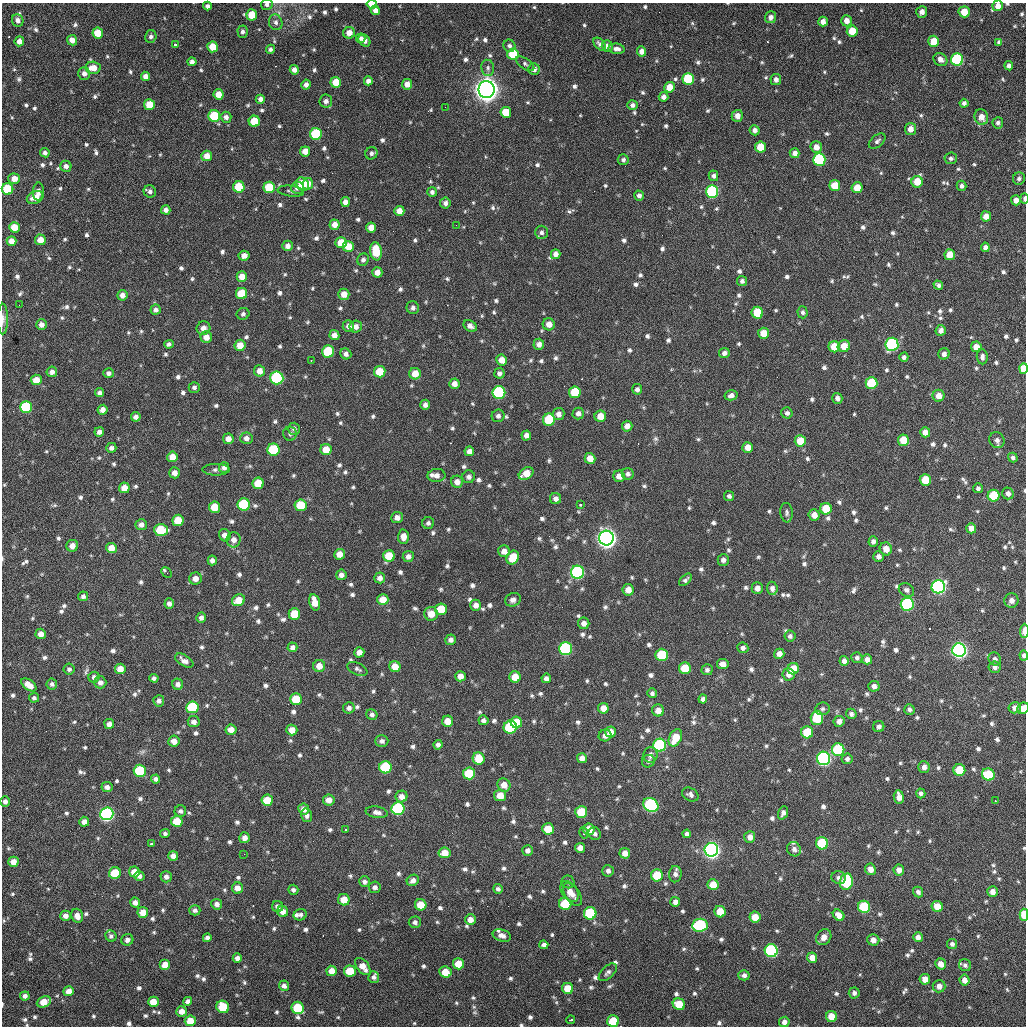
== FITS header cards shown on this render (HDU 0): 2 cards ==
NAXIS1  =                 1024 / length of data axis 1
NAXIS2  =                 1024 / length of data axis 2

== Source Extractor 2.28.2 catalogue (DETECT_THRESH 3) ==
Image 1024 x 1024 px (HDU 0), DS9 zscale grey, 1 PNG px = 1 image px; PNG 1028 x 1028 px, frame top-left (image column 1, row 1024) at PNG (2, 3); each listed source drawn as its Kron ellipse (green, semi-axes under 4 px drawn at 4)
Background 391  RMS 17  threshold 51.5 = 3 sigma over >= 5 px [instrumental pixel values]
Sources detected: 995; of the 995, the 500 brightest by FLUX_AUTO listed and drawn (495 fainter detections omitted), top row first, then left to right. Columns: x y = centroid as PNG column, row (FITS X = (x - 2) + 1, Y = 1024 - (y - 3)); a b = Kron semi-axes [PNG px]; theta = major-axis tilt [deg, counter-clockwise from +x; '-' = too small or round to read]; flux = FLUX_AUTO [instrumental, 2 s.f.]
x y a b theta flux
267 4 6 5 - 3.4e+03
372 4 5 4 - 1.7e+04
207 6 4 4 - 3.7e+03
998 6 5 5 - 8.9e+03
375 10 5 4 - 6.0e+03
922 12 6 5 - 6.6e+03
964 12 5 5 - 2.1e+04
252 15 5 5 - 2.6e+04
770 17 6 5 - 6.0e+03
18 20 6 5 - 4.8e+03
846 21 5 5 - 9.1e+03
276 22 8 6 -73 4.6e+03
823 22 5 4 - 7.2e+03
852 31 5 5 - 2.4e+04
243 32 6 5 - 3.6e+03
98 33 5 5 - 2.5e+04
349 33 6 6 - 1.1e+04
151 37 6 5 - 3.5e+03
361 38 5 4 - 3.1e+03
72 40 5 5 - 9.6e+03
364 40 7 5 -47 7.2e+03
19 41 5 4 - 6.4e+03
933 41 5 5 - 2.0e+04
999 42 4 4 - 3.4e+03
600 44 8 5 -49 4.7e+03
175 45 3 3 - 7.8e+03
509 46 6 5 - 3.4e+03
607 46 5 5 - 6.7e+03
213 47 5 5 - 2.0e+04
270 49 4 4 - 3.3e+03
617 49 8 5 -6 5.1e+03
642 51 5 4 - 8.4e+03
513 54 5 5 - 4.0e+04
940 59 7 6 - 6.2e+03
957 60 6 6 - 1.3e+05
192 62 4 4 - 4.7e+03
525 64 10 5 -35 3.3e+03
1009 66 4 4 - 4.2e+03
93 68 7 6 - 1.4e+04
488 68 8 6 -82 3.4e+03
534 69 6 5 - 5.7e+03
294 70 5 4 - 6.6e+03
84 74 6 6 - 5.6e+03
145 76 5 4 - 6.1e+03
688 79 6 6 - 8.3e+04
776 79 5 5 - 5.4e+03
368 81 4 4 - 4.6e+03
336 82 5 5 - 2.1e+04
407 84 5 5 - 9.3e+03
306 85 5 4 - 5.2e+03
670 87 5 5 - 1.7e+04
486 90 8 8 - 1.7e+06
218 94 5 5 - 1.4e+04
663 97 5 4 - 4.9e+03
260 99 4 4 - 4.7e+03
326 101 6 6 - 5.4e+03
964 103 4 4 - 3.5e+03
149 105 5 5 - 2.5e+04
632 105 5 5 - 4.0e+03
445 107 2 2 - 1.0e+04
506 112 5 5 - 3.3e+04
214 116 6 6 - 5.5e+04
737 116 6 5 - 7.7e+03
226 117 5 5 - 4.9e+03
981 117 8 6 -70 9.6e+03
254 121 5 5 - 3.0e+04
998 123 5 5 - 3.6e+03
910 129 6 5 - 9.1e+03
755 130 5 5 - 6.0e+03
316 134 6 6 - 8.1e+04
877 141 10 6 40 4.0e+03
760 147 5 5 - 3.0e+04
816 147 6 5 - 8.4e+03
305 151 5 5 - 1.1e+04
45 153 5 4 - 4.0e+03
371 153 6 6 - 3.8e+03
795 153 5 5 - 6.2e+03
207 156 5 5 - 1.3e+04
951 158 6 6 - 3.3e+03
623 160 5 5 - 3.2e+03
819 160 6 6 - 1.1e+05
66 166 6 5 - 5.1e+03
713 176 5 5 - 3.8e+03
14 179 6 5 - 1.0e+04
1019 179 6 6 - 3.2e+03
917 182 6 5 - 2.2e+04
303 184 7 6 - 2.4e+04
308 184 6 5 - 1.2e+04
835 186 5 5 - 2.4e+04
962 186 5 5 - 4.0e+03
239 187 6 5 - 3.9e+04
269 187 5 5 - 4.0e+04
297 188 6 6 - 5.8e+03
857 188 5 5 - 2.0e+04
7 189 6 5 - 4.7e+04
150 191 6 6 - 4.0e+03
291 191 13 5 -7 3.4e+03
38 192 9 5 87 4.9e+03
432 192 5 5 - 3.6e+03
712 192 6 6 - 1.5e+05
639 196 5 5 - 3.8e+03
35 198 9 6 22 1.1e+04
1024 199 5 3 - 3.2e+03
1016 200 5 5 - 8.9e+03
345 202 5 4 - 6.5e+03
445 203 5 5 - 4.3e+03
166 210 4 4 - 5.2e+03
399 211 5 5 - 1.0e+04
986 216 5 5 - 9.9e+03
335 225 5 5 - 9.7e+03
456 225 2 2 - 3.6e+03
14 227 5 5 - 1.9e+04
371 227 5 5 - 1.2e+04
541 232 6 6 - 3.8e+03
40 240 5 5 - 1.1e+04
11 241 5 5 - 9.5e+03
341 243 5 5 - 2.2e+04
287 246 5 5 - 6.0e+03
348 246 5 5 - 1.9e+04
985 247 5 4 - 4.8e+03
376 251 9 6 -81 3.9e+04
556 254 5 4 - 6.1e+03
950 255 5 5 - 2.1e+04
244 256 5 5 - 8.0e+03
363 260 6 5 - 3.5e+03
377 272 5 5 - 8.4e+03
242 277 5 5 - 1.3e+04
742 281 5 5 - 3.8e+03
938 285 5 4 - 3.6e+03
241 293 5 5 - 3.5e+04
344 294 5 5 - 1.3e+04
122 295 5 5 - 7.1e+03
19 305 2 2 - 6.2e+03
413 308 6 6 - 4.0e+03
156 310 5 5 - 4.0e+03
803 312 6 5 - 3.2e+03
757 313 6 5 - 3.6e+04
243 314 6 6 - 3.1e+03
3 319 15 5 90 4.6e+03
41 324 5 5 - 6.8e+03
549 324 6 6 - 9.3e+03
348 326 6 6 - 6.0e+03
470 326 7 5 -31 6.0e+03
356 327 6 6 - 6.7e+03
203 328 7 6 - 7.1e+03
941 330 5 5 - 6.2e+03
763 333 5 5 - 1.9e+04
334 335 5 5 - 7.4e+03
206 337 6 6 - 1.0e+04
169 344 5 4 - 3.6e+03
539 344 5 5 - 6.7e+03
892 344 6 6 - 1.5e+05
240 345 5 5 - 1.5e+04
844 346 6 6 - 1.6e+04
834 347 5 5 - 2.5e+04
976 347 5 5 - 1.2e+04
328 351 6 6 - 6.1e+04
724 353 5 5 - 5.3e+03
346 354 6 5 - 4.7e+03
944 354 6 5 - 5.6e+03
904 357 5 4 - 3.5e+03
982 357 7 5 -84 4.4e+03
311 360 2 2 - 4.8e+03
502 360 5 5 - 1.3e+04
1023 368 5 4 - 2.1e+04
260 371 6 5 - 1.0e+04
52 372 5 5 - 5.5e+03
380 372 6 5 - 2.7e+04
108 373 5 5 - 4.4e+03
499 373 5 5 - 4.1e+03
415 374 6 5 - 1.5e+04
277 378 6 6 - 1.4e+05
36 380 5 5 - 1.4e+04
871 383 6 6 - 6.3e+04
454 384 5 5 - 8.1e+03
194 387 5 5 - 3.6e+03
637 389 5 5 - 3.9e+03
575 392 6 6 - 4.9e+04
100 393 5 4 - 4.3e+03
499 393 6 6 - 1.3e+05
731 395 6 5 - 4.8e+03
939 396 6 6 - 1.2e+04
837 398 5 5 - 5.0e+03
425 405 5 4 - 4.8e+03
26 407 6 6 - 9.7e+04
102 410 5 5 - 7.2e+03
578 413 6 5 - 5.0e+03
787 413 6 5 - 3.7e+03
558 414 6 6 - 6.2e+03
498 416 6 6 - 4.2e+03
600 416 6 5 - 1.5e+04
136 417 5 4 - 5.4e+03
549 420 6 6 - 5.8e+04
627 426 5 5 - 8.3e+03
294 429 6 5 - 3.7e+03
99 432 5 4 - 5.1e+03
925 432 5 5 - 7.9e+03
290 434 7 7 - 3.4e+03
526 435 5 5 - 6.7e+03
246 438 6 6 - 5.8e+03
228 439 5 5 - 9.6e+03
903 440 6 5 - 2.8e+04
997 440 8 7 - 5.6e+03
800 441 6 5 - 2.3e+04
748 447 5 5 - 1.1e+04
111 448 5 5 - 4.3e+03
273 450 6 6 - 7.4e+04
326 450 5 5 - 1.7e+04
469 451 5 5 - 6.5e+03
172 457 5 5 - 1.3e+04
590 458 5 5 - 1.3e+04
1013 458 5 4 - 3.3e+03
224 468 5 5 - 4.1e+03
216 470 13 6 1 4.7e+03
174 473 5 5 - 7.5e+03
526 474 8 5 30 1.8e+04
628 474 6 5 - 3.8e+03
436 475 9 6 3 7.0e+03
619 476 6 5 - 9.5e+03
469 477 6 6 - 4.7e+03
925 480 6 5 - 2.7e+04
457 482 6 6 - 8.0e+03
258 483 5 5 - 3.1e+04
124 488 5 5 - 1.4e+04
978 488 5 5 - 3.4e+03
1008 493 6 5 - 5.4e+03
729 496 5 5 - 3.3e+03
994 496 6 6 - 5.1e+04
555 499 5 5 - 5.3e+03
244 504 6 6 - 9.5e+04
301 505 6 6 - 4.2e+04
580 505 3 3 - 6.2e+03
215 507 5 5 - 2.6e+04
826 509 6 5 - 2.9e+04
787 513 10 6 -84 3.4e+03
814 515 5 5 - 1.1e+04
397 518 6 5 - 6.5e+03
178 520 5 5 - 2.6e+04
428 523 6 6 - 3.3e+03
141 525 6 5 - 5.3e+03
971 528 5 5 - 9.2e+03
161 530 7 6 - 4.7e+04
225 535 6 5 - 6.8e+03
403 537 7 5 89 1.0e+04
606 538 7 7 - 1.0e+06
234 540 7 7 - 8.0e+03
873 541 5 4 - 4.4e+03
72 546 6 6 - 9.4e+03
111 548 5 5 - 1.4e+04
886 549 6 6 - 1.1e+04
504 551 6 6 - 8.0e+03
340 554 5 5 - 1.2e+04
389 556 6 6 - 2.8e+04
408 556 5 5 - 5.3e+03
878 556 5 5 - 4.9e+03
513 557 7 6 - 2.8e+04
212 560 5 4 - 4.8e+03
723 560 6 5 - 5.1e+03
577 572 6 6 - 2.0e+05
167 573 6 3 -45 5.1e+03
341 575 5 5 - 5.6e+03
380 578 5 5 - 6.0e+03
195 579 6 6 - 8.8e+03
685 580 7 4 45 3.3e+03
938 587 7 6 - 3.3e+05
757 588 6 5 - 7.2e+03
772 588 6 5 - 4.7e+03
628 590 6 5 - 1.1e+04
906 590 8 6 -33 4.3e+03
83 596 5 5 - 3.7e+03
238 600 7 5 31 1.9e+04
383 600 5 5 - 1.6e+04
513 600 8 6 22 5.3e+03
1011 600 7 7 - 6.8e+03
315 602 8 5 -76 1.6e+04
169 603 5 4 - 4.5e+03
907 604 6 6 - 1.7e+05
476 605 5 5 - 6.1e+03
441 609 6 6 - 3.3e+04
294 614 6 6 - 2.9e+04
431 614 7 7 - 1.5e+04
201 618 5 4 - 4.2e+03
584 623 6 5 - 6.6e+03
1024 631 7 3 89 1.1e+04
41 634 5 5 - 8.3e+03
790 636 5 5 - 3.7e+03
451 640 5 5 - 5.0e+03
292 647 5 4 - 4.6e+03
743 648 5 5 - 4.0e+03
566 649 6 6 - 1.4e+05
959 650 7 6 - 5.2e+05
359 652 5 5 - 8.3e+03
779 654 5 5 - 7.1e+03
662 655 6 6 - 5.6e+04
1024 655 5 4 - 4.1e+03
857 658 6 5 - 3.2e+03
867 659 5 5 - 6.3e+03
995 659 7 6 - 3.5e+03
184 661 10 5 -31 6.2e+03
844 661 5 4 - 5.2e+03
723 664 6 5 - 7.2e+03
319 666 6 6 - 1.2e+04
395 666 5 5 - 1.5e+04
995 667 6 6 - 4.5e+03
685 668 6 6 - 3.6e+04
69 669 5 5 - 3.7e+03
120 669 5 5 - 1.3e+04
357 669 11 5 -26 3.3e+03
793 669 6 5 - 2.3e+04
707 670 5 5 - 3.5e+03
789 674 6 6 - 7.1e+03
460 676 5 5 - 9.4e+03
94 677 5 5 - 4.3e+03
515 677 5 5 - 2.0e+04
154 678 4 4 - 3.8e+03
546 678 5 5 - 5.0e+03
100 682 6 6 - 5.7e+03
52 684 5 5 - 3.6e+03
178 684 6 5 - 4.8e+03
29 685 9 5 -37 1.3e+04
874 686 5 5 - 5.5e+03
652 693 5 4 - 3.1e+03
34 698 5 5 - 3.1e+03
296 699 6 5 - 3.9e+04
703 699 4 4 - 3.8e+03
159 701 5 5 - 4.6e+03
192 707 6 6 - 7.6e+04
349 708 6 5 - 4.5e+03
603 708 5 5 - 1.1e+04
1015 708 6 5 - 7.4e+03
1023 708 6 5 - 1.2e+04
822 709 7 6 - 3.2e+03
909 709 5 5 - 3.6e+03
658 710 6 6 - 9.3e+03
372 714 5 5 - 3.6e+03
851 714 5 5 - 4.2e+03
817 718 7 6 - 5.3e+04
483 720 5 4 - 3.9e+03
448 721 5 5 - 1.5e+04
839 721 5 5 - 6.9e+03
194 722 6 5 - 5.7e+03
516 722 6 5 - 3.0e+04
109 724 5 5 - 5.8e+03
510 727 6 6 - 1.1e+05
879 727 6 5 - 4.0e+03
231 730 5 5 - 9.6e+03
292 730 5 5 - 1.1e+04
610 732 5 5 - 1.1e+04
807 732 6 6 - 4.8e+04
605 735 6 5 - 6.1e+03
675 738 9 6 63 2.6e+04
174 741 5 5 - 1.0e+04
382 741 6 6 - 4.0e+03
438 745 5 4 - 4.1e+03
660 745 6 6 - 1.4e+05
838 750 6 6 - 9.6e+04
650 755 8 7 - 6.5e+03
479 758 6 6 - 2.8e+04
582 758 5 5 - 7.3e+03
823 758 6 6 - 3.2e+05
847 759 5 5 - 3.5e+03
648 761 7 6 - 3.2e+03
385 767 6 6 - 8.2e+04
924 767 6 5 - 5.7e+03
959 770 6 6 - 3.7e+04
140 771 6 6 - 7.5e+04
469 773 6 6 - 4.8e+04
988 775 6 6 - 5.9e+04
156 779 4 4 - 4.6e+03
504 785 7 6 - 1.1e+04
107 787 5 5 - 5.1e+03
921 793 5 4 - 3.4e+03
690 794 9 6 -29 4.1e+03
500 795 6 5 - 1.7e+04
402 796 6 6 - 7.8e+03
899 797 7 5 -81 8.7e+03
267 800 6 5 - 2.7e+04
329 800 6 5 - 9.1e+03
5 801 5 4 - 4.5e+03
995 801 3 2 - 2.1e+04
651 805 8 6 -34 2.2e+05
304 809 5 5 - 8.2e+03
398 809 6 6 - 1.5e+05
180 811 6 6 - 3.6e+03
377 812 11 5 -9 5.9e+03
581 812 6 6 - 4.2e+04
783 813 7 4 69 4.6e+03
107 814 6 6 - 3.6e+05
307 815 7 5 -73 5.0e+03
177 821 6 5 - 3.0e+04
84 822 5 5 - 7.3e+03
346 829 3 3 - 3.4e+03
548 829 6 5 - 2.4e+04
589 829 6 5 - 2.0e+04
584 833 6 3 -76 3.2e+03
165 834 5 4 - 3.3e+03
595 834 6 6 - 3.1e+03
687 834 4 4 - 3.1e+03
750 837 6 5 - 7.6e+03
244 838 5 5 - 6.7e+03
822 843 6 6 - 7.3e+04
151 844 3 3 - 3.7e+03
580 848 5 5 - 7.3e+03
794 849 7 6 - 5.4e+03
711 850 7 7 - 5.8e+05
528 851 5 5 - 4.6e+03
445 853 6 5 - 1.5e+04
625 853 5 5 - 8.4e+03
244 854 2 2 - 4.7e+03
173 856 5 4 - 6.9e+03
13 862 5 5 - 1.2e+04
870 869 6 5 - 8.3e+03
899 870 5 5 - 7.4e+03
608 871 6 5 - 4.2e+03
134 872 5 5 - 1.4e+04
115 873 6 5 - 4.0e+04
675 874 8 6 86 4.8e+03
657 875 6 6 - 3.7e+04
139 876 5 4 - 4.1e+03
166 877 5 5 - 4.6e+03
839 878 7 6 - 4.1e+03
413 880 6 5 - 6.1e+03
364 882 5 5 - 3.9e+03
568 882 7 6 - 3.2e+03
846 882 8 6 76 8.0e+04
713 885 5 5 - 1.9e+04
375 887 6 5 - 4.4e+03
237 888 5 5 - 9.6e+03
498 889 5 4 - 3.3e+03
293 890 5 5 - 3.2e+03
569 891 11 7 -53 1.0e+04
918 892 6 5 - 4.1e+03
992 892 5 5 - 7.1e+03
573 894 13 7 -55 7.9e+03
344 900 6 5 - 1.4e+04
135 902 5 5 - 5.5e+03
675 902 5 5 - 5.5e+03
217 904 5 5 - 5.8e+03
565 904 6 6 - 6.3e+04
421 905 6 5 - 2.5e+04
278 906 5 5 - 4.7e+03
864 907 6 6 - 7.8e+04
937 907 5 5 - 1.8e+04
195 910 5 5 - 3.9e+03
143 912 5 5 - 1.6e+04
283 912 5 5 - 7.7e+03
720 912 6 5 - 2.0e+04
590 913 6 6 - 8.5e+04
300 915 6 5 - 3.2e+03
839 915 6 5 - 9.3e+03
1024 915 6 4 -88 3.4e+04
66 916 5 5 - 6.3e+03
77 916 7 5 -68 8.8e+03
755 917 5 5 - 1.7e+04
470 920 5 5 - 9.1e+03
415 922 6 5 - 4.1e+03
700 925 8 6 6 1.5e+05
111 936 6 5 - 3.2e+03
502 936 9 6 -16 6.3e+03
824 937 8 7 - 8.3e+03
918 937 5 5 - 6.7e+03
207 938 4 4 - 4.4e+03
127 940 6 5 - 4.4e+03
873 940 6 5 - 7.6e+03
952 944 5 5 - 3.6e+03
544 945 4 4 - 3.7e+03
771 951 6 6 - 2.1e+05
237 958 4 4 - 5.2e+03
812 958 5 5 - 1.0e+04
458 964 5 5 - 2.3e+04
941 964 6 5 - 9.6e+03
165 965 5 5 - 1.5e+04
965 965 6 6 - 3.1e+03
363 966 10 6 -51 1.3e+04
332 971 5 5 - 1.0e+04
350 971 6 5 - 3.0e+04
445 972 6 5 - 2.1e+04
608 972 11 6 44 3.8e+03
744 975 5 5 - 4.0e+03
374 977 6 5 - 3.6e+03
925 979 5 5 - 1.1e+04
964 980 5 5 - 7.6e+03
284 986 5 5 - 4.3e+03
939 986 6 6 - 7.3e+03
568 988 5 5 - 2.2e+04
69 991 5 5 - 1.1e+04
854 993 5 5 - 4.1e+03
25 996 5 4 - 4.3e+03
188 1001 4 4 - 4.3e+03
44 1002 7 5 23 2.0e+04
153 1002 5 5 - 1.8e+04
679 1004 6 5 - 2.7e+04
223 1007 6 6 - 3.6e+04
298 1008 6 6 - 6.1e+04
182 1011 5 5 - 9.5e+03
831 1016 5 5 - 1.8e+04
571 1020 4 3 - 5.1e+03
190 1021 5 5 - 1.9e+04
613 1021 6 6 - 3.5e+04
784 1022 5 5 - 5.0e+03
At the frame edge (FLAGS 8, measured only in part): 11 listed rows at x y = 267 4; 372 4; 998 6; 1024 199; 3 319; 1023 368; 1024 631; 1024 655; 1023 708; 1024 915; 613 1021
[495 fainter detections neither listed nor drawn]